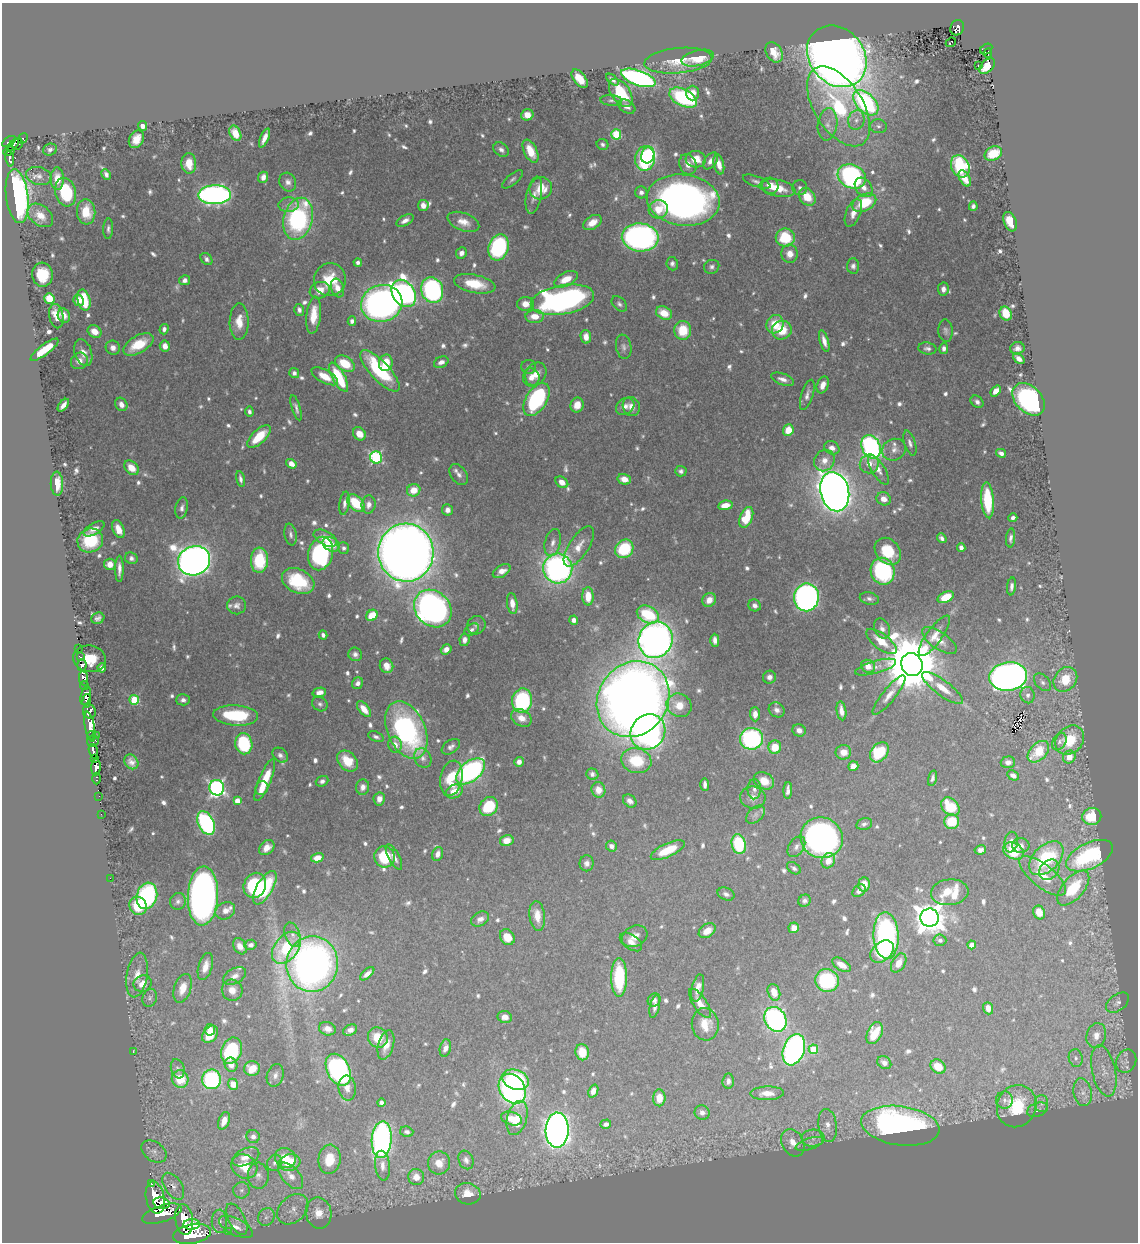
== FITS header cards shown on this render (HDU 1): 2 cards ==
NAXIS1  =                 1136
NAXIS2  =                 1240

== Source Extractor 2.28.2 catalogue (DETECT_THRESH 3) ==
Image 1136 x 1240 px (HDU 1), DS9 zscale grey, 1 PNG px = 1 image px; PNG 1140 x 1244 px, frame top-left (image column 1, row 1240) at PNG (2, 3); each listed source drawn as its Kron ellipse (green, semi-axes under 4 px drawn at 4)
Background 0.736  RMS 0.0097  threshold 0.0292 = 3 sigma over >= 5 px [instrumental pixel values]
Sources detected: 808; of the 808, the 500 brightest by FLUX_AUTO listed and drawn (308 fainter detections omitted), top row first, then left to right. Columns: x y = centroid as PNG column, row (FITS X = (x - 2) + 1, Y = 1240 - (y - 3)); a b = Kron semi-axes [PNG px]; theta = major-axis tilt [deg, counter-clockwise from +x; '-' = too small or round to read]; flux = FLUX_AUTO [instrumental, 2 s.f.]
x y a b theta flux
957 28 8 6 63 130
951 42 5 2 - 2.4
986 49 6 5 - 54
774 52 11 7 -57 9.2
988 53 5 2 - 17
837 56 33 27 -49 1200
698 58 17 7 14 15
678 61 34 12 5 16
979 65 3 3 - 2.6
987 66 9 6 42 12
638 78 18 7 -19 200
580 79 11 6 -52 11
612 80 7 3 -41 2.2
621 93 16 9 -56 26
692 93 7 6 - 7.5
683 98 15 8 -26 80
611 100 11 5 -3 2.2
866 103 15 9 -45 140
838 106 44 24 -58 75
627 107 9 6 -31 3.6
527 115 6 5 - 8.1
856 120 10 8 74 4.3
828 124 16 10 82 6.8
142 126 5 4 - 4.4
878 126 8 7 - 2.4
235 133 8 5 -64 8
616 134 5 5 - 41
23 138 5 4 - 7.6
264 138 10 4 67 4.9
136 139 9 7 61 8.5
9 141 8 4 34 140
18 144 6 5 - 96
603 144 6 5 - 2.2
13 145 7 4 50 60
501 149 8 6 -39 2.9
50 150 7 6 - 2.3
9 151 6 3 24 71
530 151 12 6 -64 15
993 154 9 6 28 18
648 155 8 6 72 56
645 158 12 10 83 110
10 159 7 3 -82 57
696 159 10 8 -5 10
710 161 9 6 53 3.9
189 163 10 7 -87 9.9
688 164 10 8 -69 6.4
719 164 10 5 -77 6.5
960 166 11 9 -63 57
106 174 6 4 -63 2.3
39 176 13 8 -16 4.6
852 176 15 11 -27 160
263 177 6 4 67 4.6
965 178 9 5 -61 7.7
57 179 11 6 -89 9
512 179 13 5 39 2.1
288 182 9 8 - 3.8
757 182 14 5 -21 2.6
770 186 8 8 - 7.9
864 187 11 7 -51 5.7
541 188 11 11 - 16
777 188 18 8 -12 15
800 188 7 7 - 2.5
65 192 14 10 -75 39
641 192 6 6 - 2.8
215 195 16 9 2 270
534 195 19 7 79 5.9
17 196 27 11 -83 220
807 197 9 7 -51 15
683 200 37 25 -7 380
864 203 13 8 27 31
289 205 10 7 5 3.5
423 205 5 5 - 4.5
973 206 4 3 - 2.2
658 209 9 9 - 12
86 212 12 9 -84 15
853 213 14 7 68 6.8
40 215 14 10 -38 8.4
298 219 21 14 74 110
405 220 9 5 28 3.7
463 222 16 9 -21 8.1
1010 222 10 6 -67 13
592 223 10 6 33 9.1
108 229 10 5 88 2.2
640 237 18 14 -6 250
785 238 9 9 - 32
499 247 13 10 72 89
461 253 6 5 - 3.4
790 254 9 8 - 6.8
206 259 7 5 -51 2.5
358 262 4 4 - 2.4
672 264 7 6 - 2.2
853 266 7 6 - 2.4
712 267 8 6 24 2.3
42 275 12 10 -85 20
566 279 12 7 27 13
185 280 5 5 - 3.1
330 280 16 16 - 21
475 284 21 9 -11 20
337 288 9 6 -72 6.6
943 289 6 5 - 4.3
320 290 10 8 22 8.4
432 290 13 11 -72 140
404 293 15 11 -56 290
49 298 5 5 - 24
78 300 6 5 - 5.3
84 300 11 6 -75 33
562 300 32 14 10 230
382 303 21 18 16 360
526 304 8 7 - 6.9
619 304 9 6 -46 2.2
299 310 6 5 - 2.4
664 313 8 6 -27 13
1006 314 7 6 - 19
314 315 18 7 84 14
56 316 12 7 -78 9.9
64 316 7 6 - 4.4
535 316 9 6 3 9.3
352 321 4 4 - 2.9
239 322 18 9 89 12
775 324 9 8 - 16
164 329 5 4 - 2.6
683 330 9 8 - 20
782 330 10 9 - 15
94 331 7 6 - 7.5
946 331 11 7 -85 2.5
586 337 7 5 -78 5.9
824 341 11 4 -73 5
138 344 17 8 30 20
165 346 6 5 - 5.8
624 347 12 7 -80 3.1
113 348 7 7 - 4.1
944 348 6 4 78 2.2
1017 348 7 6 - 3.5
927 349 9 6 -8 2.5
45 350 17 5 37 20
83 353 14 8 -71 5.6
1019 358 6 4 -42 4.5
79 361 9 8 - 4.5
441 362 7 5 26 3.6
386 363 8 7 - 17
345 364 11 7 -31 21
529 367 7 7 - 2.2
380 371 27 9 -47 63
294 373 5 5 - 2.5
536 374 12 10 57 8.5
325 376 14 6 -28 11
339 377 16 6 -61 39
531 377 9 8 - 5.4
783 379 12 5 -20 4.2
823 385 9 5 69 5.6
996 391 6 4 50 7.7
807 395 16 6 72 3.8
536 399 18 10 57 91
1029 399 19 13 -45 190
977 402 7 5 -41 2.8
121 404 7 5 -59 4.8
63 405 7 4 51 5
577 405 7 6 - 7.9
625 406 10 7 39 4.5
631 407 10 8 -63 5.7
296 408 13 4 -73 2.7
249 412 5 4 - 2.2
788 430 6 5 - 13
359 434 7 6 - 9.6
259 437 15 7 43 20
910 443 13 5 -72 2.9
871 447 12 9 -66 200
832 448 8 6 -24 4.5
894 450 12 10 26 5
1001 453 5 3 - 2.9
376 457 6 6 - 100
824 460 11 9 59 6.5
291 464 5 4 - 7.4
869 464 10 9 - 6.4
131 468 8 6 -45 9.9
878 470 17 6 -58 5.2
681 471 6 5 - 2.2
459 475 11 8 -54 3.4
240 479 8 4 -78 2.6
624 479 7 5 -15 7.6
562 482 7 5 -36 7
57 484 12 6 -88 12
414 490 7 6 - 10
835 492 20 14 -76 970
884 499 7 6 - 5.9
988 500 18 6 -85 32
345 503 12 5 81 3.3
356 503 10 6 -45 27
369 504 9 7 80 4.7
725 505 7 4 10 7.4
182 508 11 6 79 3.1
448 510 6 5 - 3.8
746 517 11 6 69 24
1013 518 4 4 - 2.3
94 529 12 5 30 4.7
118 529 9 5 -67 8
291 535 11 6 -80 2.4
325 538 13 7 -28 8.6
942 538 5 4 - 2.2
1011 538 9 4 85 2.5
90 540 13 12 - 32
553 543 14 7 75 4.8
331 544 9 6 -30 7.8
579 546 23 10 57 9.9
344 548 6 5 - 2.1
961 548 4 4 - 2.8
624 549 10 8 47 39
888 551 15 11 -50 23
321 553 17 12 77 100
406 553 29 27 -87 1600
131 558 6 5 - 2.3
259 560 12 8 87 38
194 561 16 14 22 830
110 564 6 5 - 7.3
119 569 13 4 90 4.4
558 569 15 14 - 260
502 571 10 5 32 5.7
883 571 13 12 - 77
298 581 17 12 -26 38
1011 586 9 4 84 2.8
588 596 9 5 -88 13
806 597 14 12 81 290
946 597 8 5 26 19
869 599 10 6 -13 2.6
709 600 7 6 - 6.6
512 604 10 5 -83 6.5
237 605 9 9 - 3.5
755 605 6 5 - 3
433 608 20 17 -45 340
648 614 12 8 -26 36
372 615 6 5 - 18
98 618 6 5 - 2.7
574 620 4 4 - 3.3
476 625 9 9 - 2.6
882 629 10 7 -65 3.5
472 630 8 5 33 2.1
323 635 4 4 - 2.5
934 636 24 7 54 8.8
464 640 6 5 - 3.7
656 640 18 16 64 570
715 640 6 4 -89 4.3
939 640 20 8 -34 7.3
881 641 18 7 -37 13
78 649 3 3 - 7.6
446 649 6 4 36 4.4
355 654 7 6 - 2.8
80 657 3 3 - 28
90 659 16 13 -9 19
82 665 5 4 - 150
912 665 12 10 -62 6600
386 666 7 6 - 6
868 666 7 6 - 7.8
876 667 21 6 16 5.4
102 668 4 4 - 2.8
769 677 6 6 - 3.5
1008 677 19 14 8 460
84 678 7 4 -81 120
1065 679 13 11 50 20
1043 682 10 6 -47 2.7
358 683 6 5 - 3
84 686 4 3 - 150
943 688 25 7 -37 10
319 693 7 4 13 4.3
889 695 24 6 51 6.6
1028 695 8 7 - 2.9
86 696 9 5 77 330
633 699 39 34 55 1100
134 700 5 5 - 38
183 700 7 5 2 3
87 701 7 4 87 260
522 701 12 10 80 84
320 704 8 6 -36 2.1
679 705 13 11 -31 11
364 709 9 5 -51 8.5
777 710 8 7 - 3.3
841 711 9 4 -81 5.4
89 712 7 6 - 230
755 714 7 5 -88 5.6
236 715 22 10 -4 41
521 718 11 8 -33 7.1
90 726 15 5 -79 330
406 730 30 19 -66 140
799 730 7 6 - 4.4
648 732 18 16 49 240
91 735 4 2 - 45
96 736 3 2 - 27
376 737 8 5 -20 2.1
751 739 11 11 - 120
1070 740 16 13 47 23
93 741 6 5 - 86
1059 742 9 6 58 2.1
244 744 11 8 -81 50
395 745 8 6 -76 4.5
451 747 10 6 36 2.7
775 747 7 6 - 14
93 751 7 3 -76 160
843 752 8 7 - 7.4
879 752 11 8 50 36
1038 752 13 8 46 25
280 755 8 6 -41 2.7
1069 757 7 6 - 6.7
94 758 4 3 - 46
423 758 10 8 -62 3.4
347 761 12 8 -46 15
636 761 15 12 -17 27
131 762 8 6 -52 4
519 762 5 4 - 3.6
1008 762 7 6 - 3.3
853 766 5 4 - 5.7
96 767 8 5 88 360
470 771 17 10 39 170
592 774 6 5 - 2.1
1013 775 6 4 -27 3.6
451 778 18 11 78 24
932 778 8 4 76 2.2
96 779 6 3 90 21
265 780 23 6 67 22
322 781 6 5 - 2.3
764 781 10 8 -29 10
705 785 6 4 -88 2.8
363 787 8 6 85 3.7
217 788 8 7 - 200
262 788 7 6 - 5.7
754 789 10 6 88 3
598 790 8 7 - 6.8
454 791 9 6 26 9.8
788 791 8 4 87 3.5
99 796 2 2 - 4.4
753 798 13 11 -8 5.5
379 799 6 5 - 4.5
237 801 4 4 - 7.9
630 801 7 5 -42 3.5
489 806 10 8 52 31
950 807 10 8 -47 26
101 814 2 2 - 6.8
755 815 11 7 42 2.8
1092 816 9 8 - 23
951 821 7 7 - 23
206 823 12 8 -64 130
864 824 8 5 13 2.1
822 838 21 20 - 340
507 840 7 5 13 7.2
1011 842 10 6 81 4.1
739 844 10 7 -78 41
611 846 6 5 - 3.5
1021 846 9 7 0 3.5
796 847 11 7 57 3.2
267 848 9 6 42 7
668 850 18 6 25 21
980 850 6 4 10 2.8
1013 851 11 8 -27 28
438 854 7 5 70 4.1
1089 856 25 13 25 72
384 857 11 10 - 32
394 857 14 5 -61 4.3
317 858 6 4 13 8.4
1046 858 20 13 44 49
828 861 8 6 64 7.4
587 863 8 7 - 3.3
794 868 8 5 -38 2.2
1049 870 11 9 46 5.1
1043 876 28 11 -38 14
110 878 2 2 - 56
864 884 7 6 - 11
255 885 13 11 67 57
265 888 19 8 60 40
1073 888 21 11 49 29
859 891 7 5 38 3.6
950 892 19 13 6 34
726 894 9 6 -22 2.7
147 896 13 10 76 110
203 896 29 15 87 440
178 901 8 7 - 2.8
805 901 6 5 - 2.4
138 906 9 8 - 23
225 911 10 8 29 4.7
1039 912 7 5 -67 7.9
537 916 15 7 -83 10
929 918 9 9 - 1200
480 919 9 6 30 4.3
794 928 5 5 - 7.5
707 931 9 6 35 7.6
293 935 12 7 -71 4
635 936 13 10 27 6.5
886 936 23 12 -87 170
507 937 8 7 - 13
940 940 6 5 - 2.3
631 942 12 7 -35 5.1
251 945 6 5 - 2.6
972 945 4 4 - 7.2
240 946 8 6 -59 5.3
286 948 18 11 52 38
882 951 13 9 40 19
899 963 10 6 59 8.1
312 964 28 26 86 420
841 965 10 5 -32 7.2
205 967 14 7 73 7
367 974 9 4 41 4.5
137 975 22 10 81 10
235 976 12 7 29 4
619 977 19 8 -90 48
827 980 12 11 - 64
143 984 9 8 - 7.1
183 988 15 8 72 11
698 988 14 6 76 6.3
232 990 10 10 - 6.9
774 992 8 6 -71 11
150 998 9 7 71 2.3
654 1000 7 6 - 2.6
700 1003 17 6 -56 7.4
1117 1003 13 8 38 3.6
655 1006 11 5 77 3.3
988 1008 6 5 - 6.3
505 1017 7 6 - 4.8
775 1019 13 10 -61 170
705 1024 16 13 -83 12
327 1029 8 6 -16 5.1
210 1030 6 5 - 6.7
350 1030 7 5 27 4
875 1033 12 7 64 17
210 1034 9 7 52 15
1096 1035 12 9 75 6.8
378 1037 10 9 - 14
386 1045 15 7 74 7.5
445 1048 9 5 78 4.8
813 1049 5 4 - 26
794 1050 16 10 70 210
133 1051 3 2 - 2.1
231 1051 13 10 69 60
582 1052 8 6 -79 14
1076 1058 9 7 -80 2.8
1126 1061 12 9 66 3.7
884 1063 7 6 - 3.6
231 1065 7 6 - 5.7
938 1067 8 6 -36 12
178 1069 10 6 -73 2.3
252 1069 8 7 - 11
338 1070 17 11 -63 210
1104 1071 26 11 -78 11
275 1075 12 8 73 3.5
180 1079 9 8 - 20
211 1079 10 9 - 81
515 1080 14 9 -20 67
728 1081 7 5 86 3.1
233 1084 5 5 - 10
347 1088 12 8 -84 6.3
512 1089 16 12 -56 210
593 1091 7 5 67 4.7
1083 1092 14 9 -79 6.4
767 1093 16 7 1 9
659 1098 8 6 89 11
1004 1100 8 8 - 2.9
381 1102 4 4 - 2.5
1042 1104 8 6 90 2.7
1017 1106 21 19 63 30
1037 1110 11 6 19 2.4
702 1112 7 7 - 3.7
517 1118 17 10 75 15
512 1119 11 6 -17 8.4
224 1121 9 5 69 7.1
606 1124 5 4 - 2.6
828 1125 16 9 -82 6.4
900 1126 39 19 -8 270
557 1130 17 11 88 650
407 1132 6 5 - 2.2
253 1136 7 6 - 3
813 1138 11 8 4 4.4
382 1140 18 10 86 220
793 1143 14 10 -61 8.8
809 1144 14 5 19 2.7
154 1151 14 9 -34 4.6
246 1157 14 8 25 7.6
285 1158 11 10 - 11
329 1159 15 11 83 18
466 1160 9 7 -67 3
289 1162 11 8 15 20
275 1163 8 7 - 2.5
439 1163 11 11 - 8.9
244 1166 13 11 -34 17
383 1166 15 7 -84 5.9
258 1176 13 10 -86 4.9
291 1176 16 8 -48 6.9
416 1177 8 8 - 6.9
151 1184 3 3 - 40
173 1186 15 8 -57 5.1
241 1190 8 8 - 2.8
468 1194 13 10 -13 10
155 1198 16 9 -78 1100
161 1203 8 5 -11 240
293 1209 17 13 42 8.5
319 1213 16 12 -78 12
162 1214 20 8 19 1100
266 1217 9 8 - 3.6
237 1219 17 8 -62 5.1
184 1220 15 9 -82 1300
219 1221 11 7 -88 4.5
192 1224 8 5 3 350
236 1227 18 8 -27 7.4
229 1231 3 2 - 2.4
192 1234 19 10 11 1800
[308 fainter detections neither listed nor drawn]